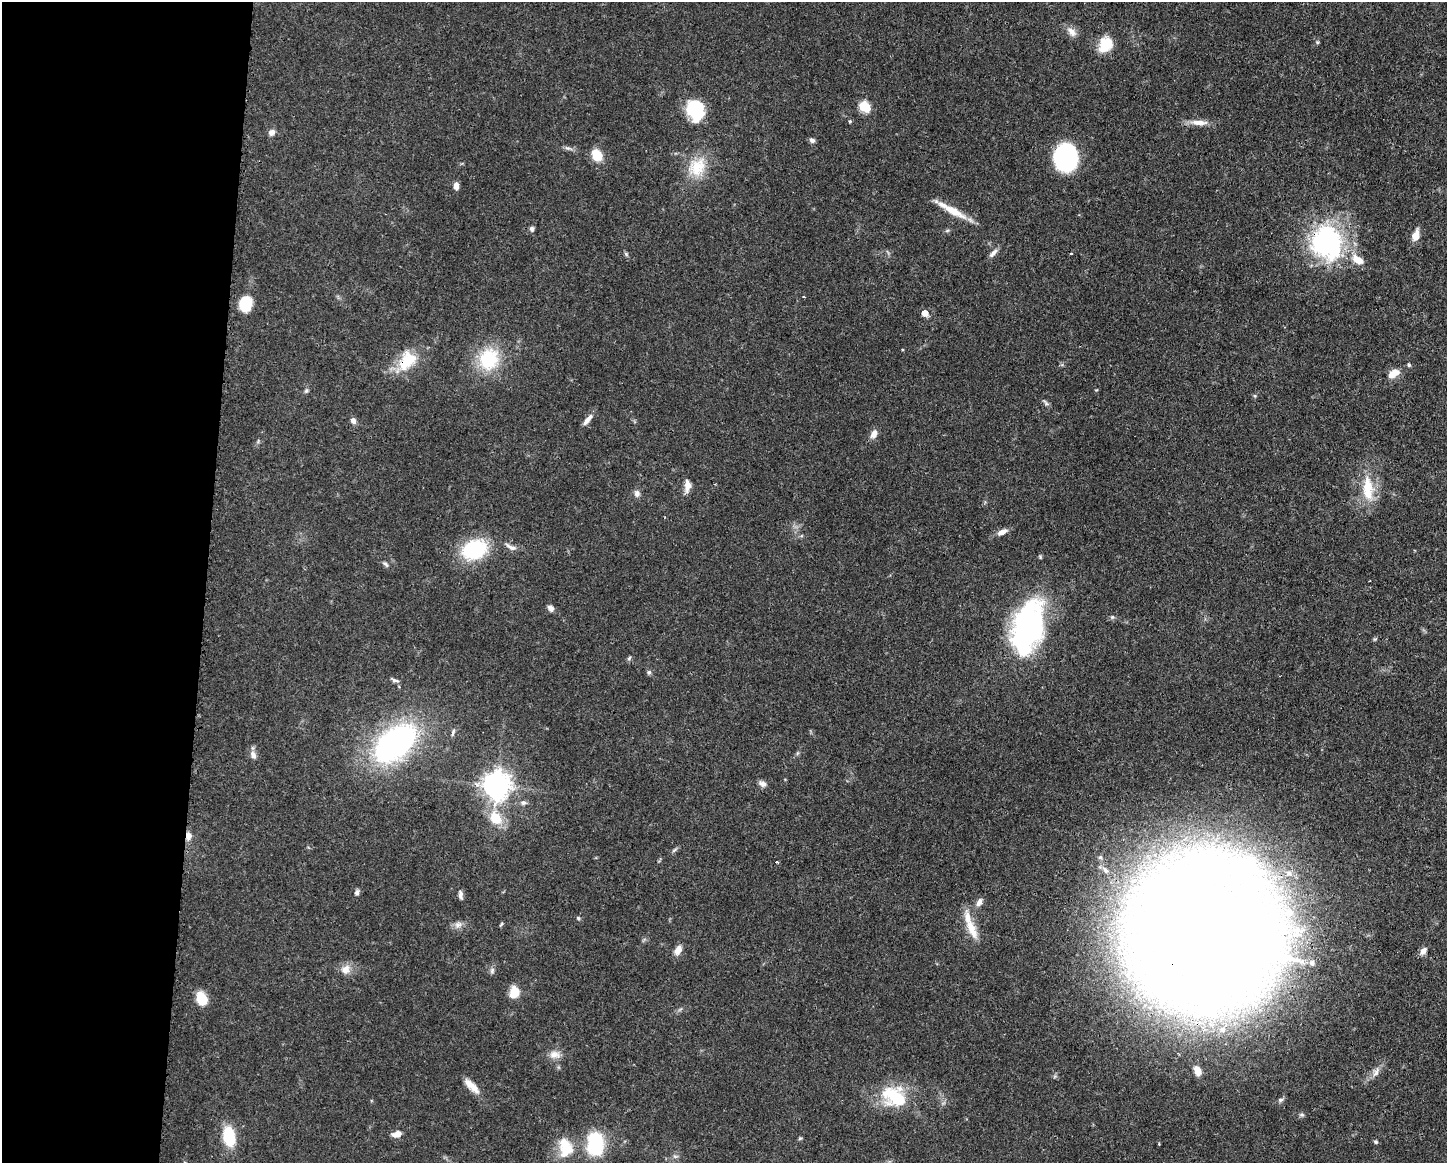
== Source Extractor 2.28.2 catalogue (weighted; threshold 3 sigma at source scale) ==
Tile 4 of 3 x 4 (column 1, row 2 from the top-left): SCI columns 117-1561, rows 2325-3485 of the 4681 x 4647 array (HDU 1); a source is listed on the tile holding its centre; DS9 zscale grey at full resolution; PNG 1449 x 1165 px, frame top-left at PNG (2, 2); no overlay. Shown black and unused: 14% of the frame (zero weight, under 3 of 4 exposures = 1% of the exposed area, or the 3 px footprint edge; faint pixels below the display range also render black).
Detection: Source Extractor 2.28.2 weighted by HDU 2 'WHT'; one run over the whole footprint, this tile lists its part. Background 0.0544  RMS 0.0033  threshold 0.0148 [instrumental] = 3 sigma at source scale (4.5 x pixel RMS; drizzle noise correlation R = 1.50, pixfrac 1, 0.05/0.05 arcsec/px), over >= 5 px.
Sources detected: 92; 1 inside a brighter object's white glare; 1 cosmic-ray / hot-pixel residue — not listed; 2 inside a brighter listed object's ellipse — not listed separately; the other 88 listed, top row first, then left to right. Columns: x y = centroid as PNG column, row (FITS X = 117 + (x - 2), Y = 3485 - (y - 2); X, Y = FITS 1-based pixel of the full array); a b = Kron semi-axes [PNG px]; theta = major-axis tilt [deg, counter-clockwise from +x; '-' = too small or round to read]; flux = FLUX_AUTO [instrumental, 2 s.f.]
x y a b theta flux
1072 32 15 8 -45 2.4
1317 42 5 4 - 0.4
1105 45 17 13 64 8.5
864 106 7 6 - 17
695 110 18 14 -71 21
850 121 5 4 - 0.4
1199 122 26 7 -3 3.3
271 132 9 8 - 1.4
812 140 7 6 - 0.97
567 148 9 5 -25 0.85
597 155 10 8 -55 9
1066 157 21 17 90 49
697 167 29 22 57 11
456 186 8 6 90 1.7
952 211 39 8 -29 6.8
532 229 7 6 - 0.85
947 231 6 4 20 0.49
1416 236 10 6 70 4.1
1327 242 36 31 -70 59
993 253 15 6 45 1.5
626 254 7 4 -46 0.56
1357 260 16 9 -33 4.6
245 304 13 10 84 13
925 313 6 5 - 3.3
489 359 31 26 67 17
407 361 29 18 54 12
1409 365 5 4 - 0.5
1393 374 16 9 33 3.4
306 391 7 5 63 0.66
1046 403 10 5 -52 0.84
588 419 17 6 50 2
353 420 7 6 - 1.4
874 434 11 7 66 2.2
687 486 17 8 85 2.5
1368 489 37 15 -86 11
637 493 9 8 - 1.4
1002 532 12 6 28 2.2
511 547 18 6 -28 1.7
474 549 30 21 23 22
385 564 9 5 -46 0.76
551 608 8 6 -47 1.4
1112 617 5 5 - 0.56
1028 627 48 25 78 89
1375 639 6 4 42 0.43
629 658 7 4 46 0.54
649 672 7 5 75 0.68
395 680 11 4 -14 0.82
453 732 11 4 76 0.79
395 743 49 28 39 80
253 755 11 8 -70 1.8
763 784 9 7 -23 1.4
497 785 9 9 - 330
523 803 8 7 - 1
496 818 21 15 -57 8.2
189 836 10 7 89 2
674 850 7 4 45 0.63
777 862 3 3 - 0.43
1105 870 12 7 -50 1.9
357 892 8 5 79 0.92
460 895 10 5 -85 1.3
979 902 12 7 62 1.7
578 918 6 4 -45 0.44
501 924 8 3 56 0.4
458 925 12 8 33 1.7
971 929 30 10 -65 6.2
1205 931 72 70 83 2000
678 950 12 7 59 2.6
1423 951 11 7 51 1.8
1312 963 7 6 - 1.2
346 969 14 10 62 2.9
492 971 8 6 75 0.92
514 993 10 8 78 6.9
201 999 10 7 -72 11
1222 1029 9 8 - 2
554 1054 16 10 -5 2.7
1197 1070 9 6 -68 3.6
1376 1072 14 8 66 2
474 1088 17 10 -56 3.1
894 1096 29 26 -5 17
1280 1100 8 5 16 0.76
1302 1115 6 5 - 0.66
397 1134 11 7 16 2.4
229 1136 20 12 -80 13
800 1138 5 5 - 0.42
1376 1142 6 5 - 0.54
595 1144 21 14 88 24
565 1147 28 18 -80 8.8
675 1156 7 4 -18 0.6
Overlapping masked pixels (flux is a lower limit): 4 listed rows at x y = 1327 242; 407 361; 189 836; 1205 931